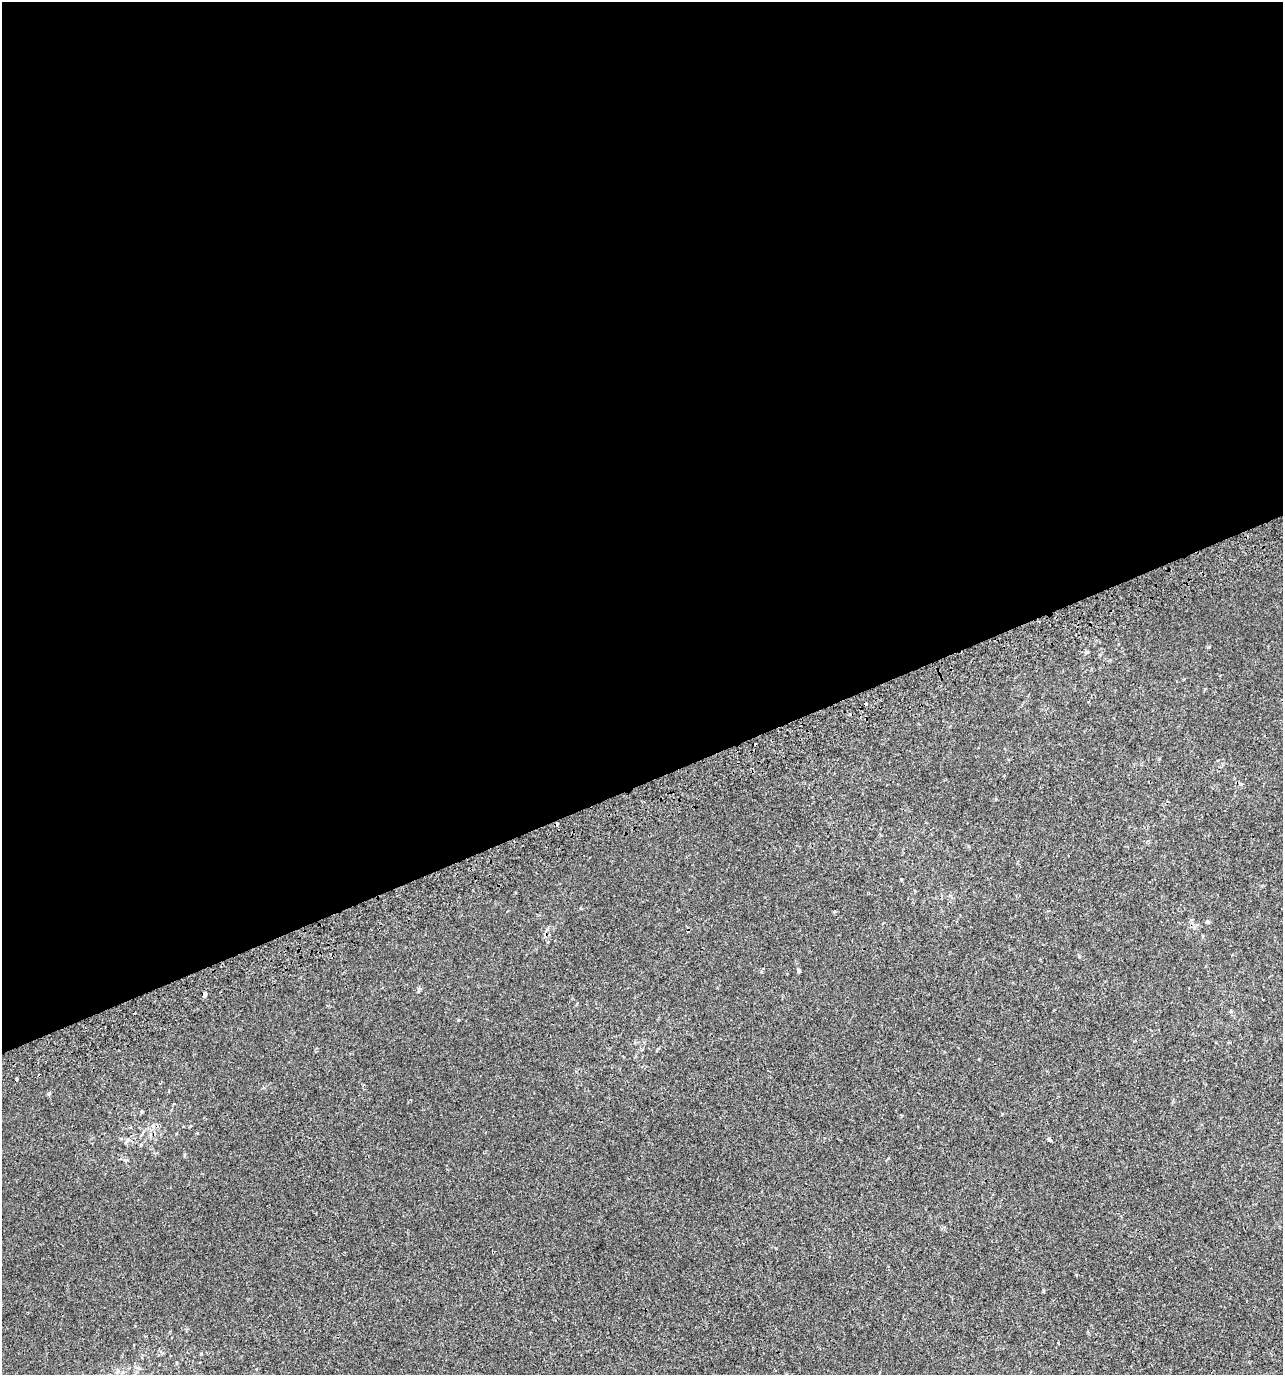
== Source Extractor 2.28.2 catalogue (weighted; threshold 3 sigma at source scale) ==
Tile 2 of 4 x 4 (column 2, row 1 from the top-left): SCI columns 1426-2706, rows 4159-5531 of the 5358 x 5574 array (HDU 1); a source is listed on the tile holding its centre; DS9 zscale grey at full resolution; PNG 1285 x 1377 px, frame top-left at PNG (2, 2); no overlay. Shown black and unused: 57% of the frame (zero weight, under 2 of 3 exposures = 2% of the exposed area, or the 3 px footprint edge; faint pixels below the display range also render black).
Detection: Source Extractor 2.28.2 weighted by HDU 2 'WHT'; one run over the whole footprint, this tile lists its part. Background 4.20e-05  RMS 0.0036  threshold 0.0162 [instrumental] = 3 sigma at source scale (4.5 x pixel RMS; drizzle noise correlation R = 1.50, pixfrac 1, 0.0396/0.0396 arcsec/px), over >= 5 px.
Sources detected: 14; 4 cosmic-ray / hot-pixel residue — not listed; the other 10 listed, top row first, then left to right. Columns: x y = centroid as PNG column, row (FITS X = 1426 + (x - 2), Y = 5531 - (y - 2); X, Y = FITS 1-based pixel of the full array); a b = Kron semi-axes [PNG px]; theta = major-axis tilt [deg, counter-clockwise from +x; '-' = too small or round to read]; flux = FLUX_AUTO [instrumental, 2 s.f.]
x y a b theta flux
1086 652 8 4 9 0.5
1207 922 6 4 -19 0.47
798 971 5 3 - 2.4
419 990 6 4 87 0.54
204 995 4 4 - 2.2
17 1079 3 3 - 0.81
48 1094 5 4 - 0.49
153 1126 6 4 -72 0.6
1049 1139 3 3 - 1.3
1076 1275 3 3 - 0.27
Overlapping masked pixels (flux is a lower limit): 1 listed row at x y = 204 995